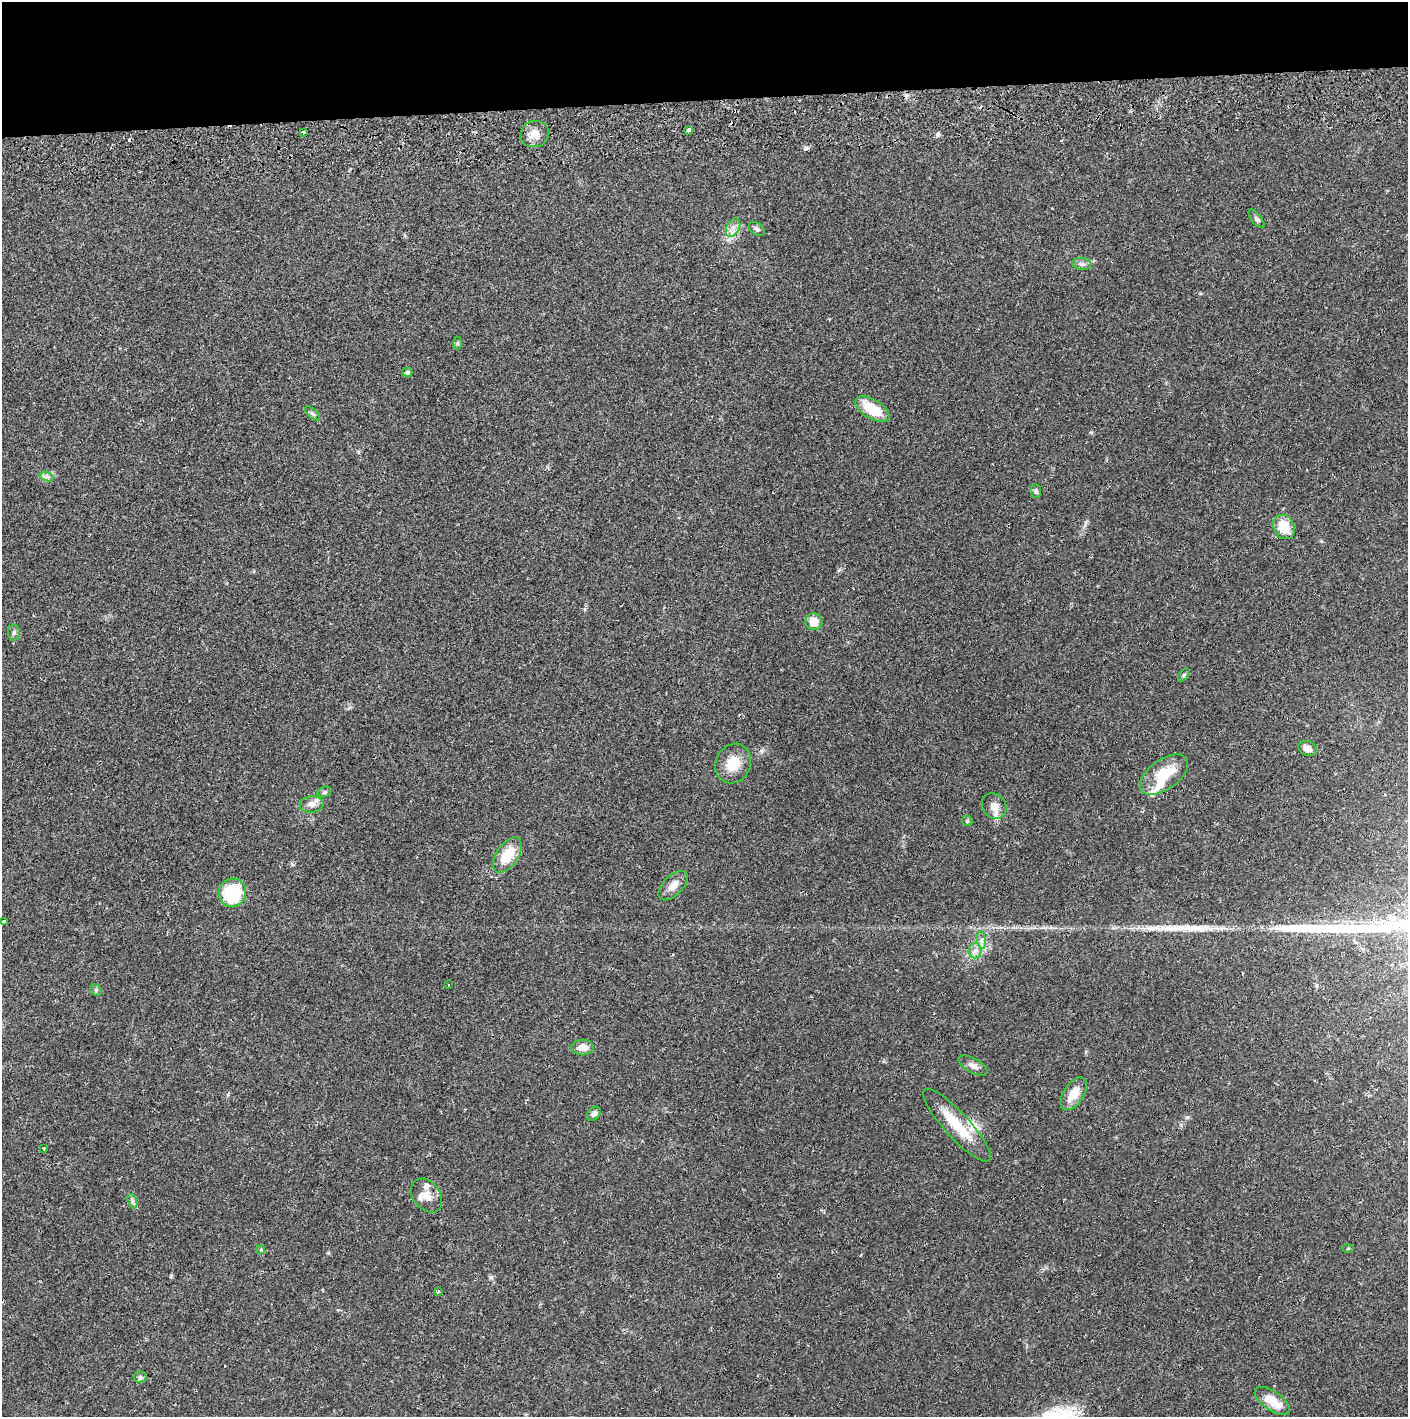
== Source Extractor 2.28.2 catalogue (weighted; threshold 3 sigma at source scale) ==
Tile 2 of 3 x 3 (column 2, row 1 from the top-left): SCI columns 1410-2815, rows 2887-4301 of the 4229 x 4360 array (HDU 1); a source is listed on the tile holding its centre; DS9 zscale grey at full resolution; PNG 1410 x 1419 px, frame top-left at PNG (2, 2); each listed source drawn as its Kron ellipse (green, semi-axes under 4 px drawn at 4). Shown black and unused: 7% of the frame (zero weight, under 2 of 3 exposures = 3% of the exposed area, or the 3 px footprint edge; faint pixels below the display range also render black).
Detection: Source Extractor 2.28.2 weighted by HDU 2 'WHT'; one run over the whole footprint, this tile lists its part. Background 0.0221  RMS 0.0035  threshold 0.0157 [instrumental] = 3 sigma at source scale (4.5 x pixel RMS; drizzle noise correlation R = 1.50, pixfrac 1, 0.05/0.05 arcsec/px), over >= 5 px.
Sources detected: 58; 1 inside a brighter object's white glare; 5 cosmic-ray / hot-pixel residue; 1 long thin detection or spike segment (spike, bleed or trail) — neither listed nor drawn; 6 inside a brighter listed object's ellipse — not listed separately; the other 45 listed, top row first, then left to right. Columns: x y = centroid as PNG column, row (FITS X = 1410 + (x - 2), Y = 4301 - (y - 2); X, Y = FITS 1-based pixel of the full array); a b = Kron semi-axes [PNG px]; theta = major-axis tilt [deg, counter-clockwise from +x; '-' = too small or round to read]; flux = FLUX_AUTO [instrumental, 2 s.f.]
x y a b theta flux
689 130 4 3 - 3.2
304 132 3 2 - 0.5
534 134 15 13 16 3.5
1257 219 11 5 -52 0.91
733 228 10 6 64 1.8
757 229 9 5 -37 0.94
1082 264 9 6 -9 1.1
458 343 6 4 89 0.55
407 372 5 4 - 0.76
872 409 19 9 -32 9.6
313 414 9 4 -44 0.69
47 477 7 4 -19 0.91
1036 491 7 5 -84 0.91
1284 527 12 10 -62 8
814 622 8 8 - 4.3
14 632 8 6 88 0.79
1184 675 7 4 53 0.47
1308 748 9 7 -25 2
733 764 20 17 65 7.2
1164 775 28 14 36 11
324 792 7 5 17 0.7
312 804 12 8 6 1.9
994 806 13 11 -54 3.5
967 821 5 4 - 0.45
508 855 20 10 56 8.7
673 886 18 10 45 3.4
232 893 14 13 - 19
3 922 3 3 - 1
982 940 9 4 -83 1
975 950 8 6 88 1.4
448 985 3 3 - 0.42
96 990 6 5 - 0.54
582 1047 11 8 3 3.1
973 1066 16 7 -29 1.8
1074 1094 18 10 56 5.3
594 1114 8 6 47 1.3
957 1125 48 12 -47 12
44 1148 3 3 - 0.31
427 1196 18 13 -53 3.6
132 1201 7 4 -72 0.83
1348 1248 5 3 - 0.36
261 1250 4 3 - 0.31
438 1292 3 2 - 0.56
140 1377 6 6 - 0.8
1272 1401 20 9 -35 6.3
Unlisted compact peaks at least as high as the median listed source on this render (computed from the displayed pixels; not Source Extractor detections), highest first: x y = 806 148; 938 134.